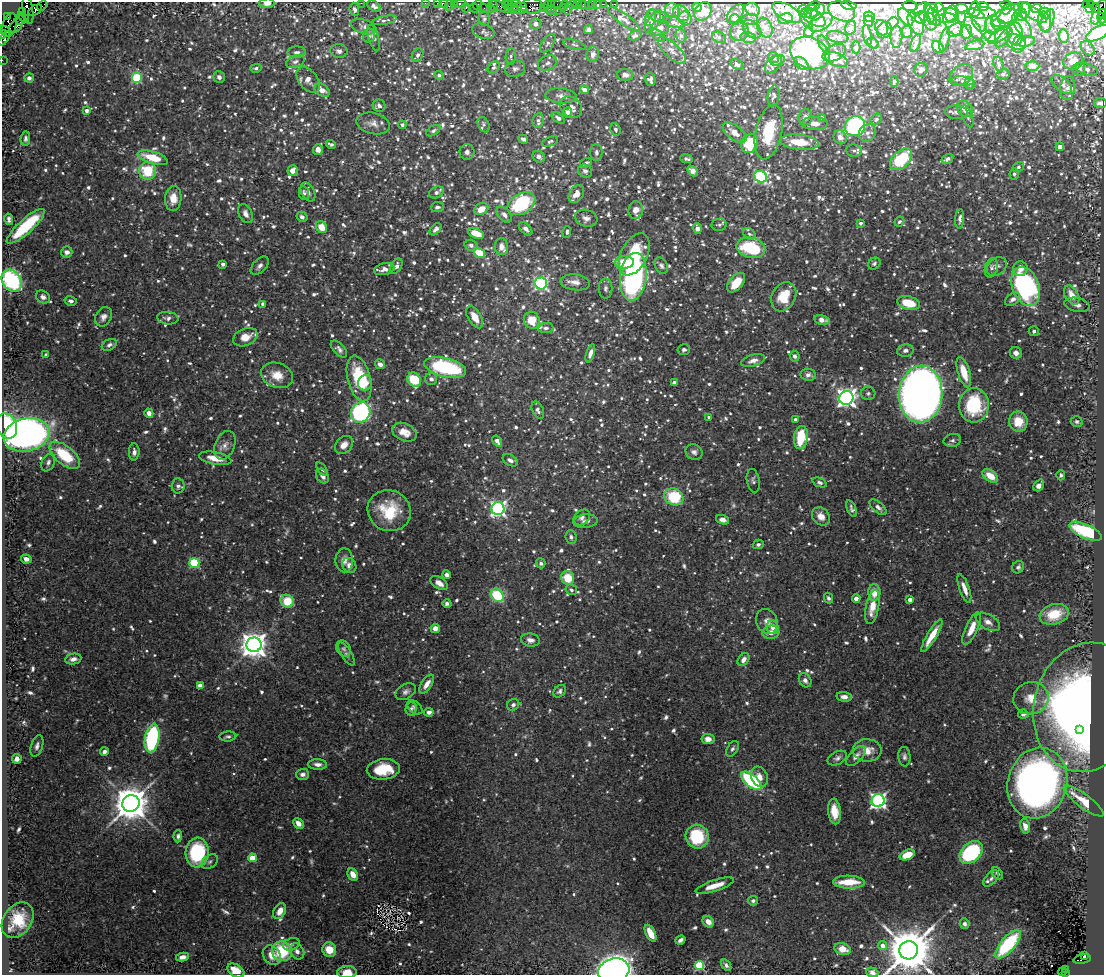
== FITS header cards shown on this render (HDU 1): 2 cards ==
NAXIS1  =                 1102
NAXIS2  =                  973

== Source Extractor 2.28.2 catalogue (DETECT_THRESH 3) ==
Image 1102 x 973 px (HDU 1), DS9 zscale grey, 1 PNG px = 1 image px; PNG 1106 x 977 px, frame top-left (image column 1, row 973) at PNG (2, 2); each listed source drawn as its Kron ellipse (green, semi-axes under 4 px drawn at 4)
Background 2.98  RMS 0.03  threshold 0.0887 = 3 sigma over >= 5 px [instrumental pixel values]
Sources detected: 1466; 1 with non-positive FLUX_AUTO (blend fragments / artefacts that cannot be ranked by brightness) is neither listed nor drawn; of the other 1465, the 500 brightest by FLUX_AUTO listed and drawn (965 fainter detections omitted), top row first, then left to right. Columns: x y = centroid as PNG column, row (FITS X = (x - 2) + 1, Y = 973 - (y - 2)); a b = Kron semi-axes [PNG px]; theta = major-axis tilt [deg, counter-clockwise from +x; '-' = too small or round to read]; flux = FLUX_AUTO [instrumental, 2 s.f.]
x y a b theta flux
267 3 7 4 2 11
361 3 2 2 - 23
425 3 2 2 - 73
437 3 2 2 - 100
444 4 4 3 - 290
454 4 3 2 - 170
460 4 7 3 0 530
506 4 3 3 - 310
509 4 3 2 - 120
515 4 5 2 - 440
552 4 4 2 - 280
557 4 3 2 - 140
565 4 3 2 - 180
573 4 2 2 - 88
593 4 3 3 - 250
598 4 3 3 - 83
603 4 2 2 - 58
615 4 3 3 - 72
1086 4 3 2 - 700
449 5 6 2 72 480
478 5 5 2 - 120
493 5 6 3 -67 120
577 5 3 3 - 210
583 5 5 4 - 370
849 5 7 3 -12 6.6
1008 5 7 3 -11 4.9
1090 5 4 3 - 62
42 6 6 3 37 390
374 6 7 5 -37 7.1
501 6 10 3 -27 870
532 6 11 7 5 1000
548 6 6 2 89 220
588 6 2 2 - 44
813 6 7 3 26 5.8
910 6 7 5 -4 6.7
983 6 6 3 -10 5.6
519 7 7 4 3 1600
543 7 2 2 - 170
563 7 3 2 - 110
466 8 4 2 - 240
474 8 5 3 - 640
485 8 6 2 -34 320
508 8 3 2 - 120
514 8 2 2 - 140
697 8 4 3 - 5.4
961 8 6 4 8 6.4
1036 8 5 4 - 7.2
1096 8 4 3 - 1500
354 9 7 5 -82 6.6
491 9 3 3 - 150
568 9 6 3 80 1500
921 9 8 4 43 9.9
931 9 6 5 - 10
940 9 6 5 - 6.9
975 9 8 6 79 9.3
1007 9 6 3 53 5.1
1089 9 2 2 - 49
28 10 14 5 -81 1200
35 10 8 4 32 1100
519 10 8 3 -1 740
552 10 5 4 - 230
753 10 8 6 -28 8
803 10 5 4 - 6.3
1025 10 8 5 84 6.7
557 11 3 2 - 450
672 11 7 7 - 9.4
703 11 10 8 47 29
842 11 14 9 -21 15
23 12 3 3 - 88
811 12 7 6 - 6.9
818 12 9 5 53 15
1099 12 13 5 65 1900
681 13 9 6 -43 7.4
787 13 16 8 -30 14
982 13 14 6 -3 10
1032 13 17 5 -33 13
735 14 11 6 51 11
929 14 11 3 -76 4.8
952 14 8 7 - 9.1
1010 14 14 7 35 15
1021 14 6 6 - 6.1
1045 14 6 5 - 4.8
1103 14 5 2 - 500
946 15 11 7 16 11
659 16 12 5 -19 6.6
869 16 5 5 - 6
8 17 4 2 - 180
23 17 6 2 -39 510
813 17 13 7 -34 12
906 17 10 5 -53 11
921 17 7 6 - 6.3
934 17 10 5 -59 6.1
484 18 8 5 -77 4.9
650 18 8 5 79 4.7
685 18 7 6 - 6.4
785 18 7 5 8 5.6
961 18 5 4 - 5.2
1005 18 14 8 19 16
1102 18 5 3 - 390
624 19 18 5 -35 11
735 19 5 5 - 7.2
806 19 10 5 -64 5.8
21 20 4 2 - 260
385 20 12 4 11 5
750 20 8 5 2 5.9
1048 20 12 6 68 8
868 21 5 5 - 8.3
979 21 11 7 -72 10
653 22 12 6 57 12
674 22 11 5 -15 8.1
821 22 13 8 31 12
930 22 9 6 -74 6.7
1045 22 10 6 -77 6.7
892 23 6 5 - 8.4
536 24 5 5 - 9.6
916 24 12 7 -62 15
953 24 13 7 -56 11
9 25 12 7 74 1000
993 25 9 8 - 11
999 25 7 5 -14 6.2
16 26 8 5 48 1100
1022 26 14 6 -53 11
364 27 13 7 -18 8
660 28 9 7 24 10
765 28 10 7 -68 7.1
851 28 7 5 73 5.2
882 28 8 6 -62 6
973 28 13 6 -54 13
752 29 11 7 -46 7.9
588 30 4 4 - 6.6
884 30 9 7 58 6.3
955 30 8 6 38 5.4
5 31 7 2 -43 380
483 31 11 7 -20 7
739 32 9 9 - 10
809 32 5 4 - 5
907 32 6 5 - 5
966 32 6 6 - 15
1015 33 12 8 -81 23
1098 33 13 6 29 110
3 34 4 2 - 250
657 35 9 4 -39 4.8
867 35 10 4 -79 5.1
999 35 13 6 36 9.6
369 36 7 6 - 5.1
635 36 7 4 20 5.2
681 36 7 5 -71 6
990 36 6 5 - 71
1064 36 7 4 -86 10
719 37 7 5 -22 4.9
838 37 11 5 -11 7.4
896 37 11 6 -90 6.6
4 38 8 2 53 170
374 38 14 5 -73 8.7
748 38 8 5 -10 6.7
1004 38 11 5 50 5.2
945 39 12 4 76 5
1015 42 11 7 -24 11
1026 42 9 5 12 9.6
548 43 10 6 55 7.5
873 43 6 4 -43 7
916 43 9 4 69 6.2
824 44 9 5 -65 4.8
1019 44 9 6 64 7.4
574 45 11 4 -17 5.1
975 45 9 4 13 11
856 47 6 4 -87 5.3
938 47 7 5 -44 18
1088 48 8 6 -49 6
672 50 18 7 -44 12
339 51 9 6 -8 6.7
296 52 9 5 4 6.8
810 53 20 15 -24 320
834 53 12 7 27 8.5
593 54 7 6 - 10
418 55 7 5 59 5.6
511 56 8 5 86 5.4
773 57 6 5 - 5
2 60 2 2 - 42
778 60 7 5 18 4.8
836 60 12 6 -22 27
1073 61 10 8 20 19
295 62 10 6 21 7.2
547 63 10 7 27 8.6
801 63 8 5 -38 9.2
773 64 11 6 49 7.4
999 64 8 5 -70 5.6
737 65 6 4 -35 5.6
1032 66 7 5 0 10
494 67 7 5 50 5.4
256 68 6 4 16 4.9
515 69 10 8 15 8.8
1079 69 6 6 - 5.1
1087 69 11 5 -18 9.3
921 70 7 6 - 8.5
1003 74 6 5 - 5.2
439 75 4 4 - 5.1
625 75 8 6 -2 8
961 75 13 9 36 18
219 77 6 5 - 7.5
29 78 5 4 - 8.1
137 78 5 5 - 150
650 79 6 5 - 6.3
308 80 15 9 -53 15
894 81 5 4 - 9
963 81 12 4 -8 5.5
969 83 6 4 -76 5.2
1062 84 12 6 -41 8.6
1068 88 12 7 81 7.5
322 90 8 5 -35 15
584 90 4 4 - 14
561 96 16 7 -4 12
774 96 10 6 82 5.7
1100 103 6 5 - 8
379 106 6 6 - 6.5
571 107 12 9 -41 14
965 109 9 7 -48 23
87 110 4 4 - 8.8
567 112 5 4 - 7
956 112 11 7 -3 9.5
967 116 11 5 -71 6.2
806 117 8 7 - 7.5
822 117 4 3 - 5.3
558 118 7 4 -38 6
876 119 6 5 - 5.2
538 120 7 6 - 7
373 123 17 10 -14 15
815 124 13 6 -2 13
402 125 4 4 - 5
484 125 8 5 -64 4.8
855 126 10 10 - 360
616 129 6 5 - 5.3
433 131 8 4 33 5
769 132 28 13 78 77
735 133 14 7 -38 18
867 133 9 8 - 11
840 137 7 6 - 12
25 139 7 4 84 5.7
523 139 5 4 - 6
550 141 8 4 22 5.6
799 142 19 7 -6 49
750 143 10 8 60 100
331 144 5 3 - 5.1
1060 147 4 4 - 18
318 149 5 5 - 13
854 151 7 6 - 5.2
467 152 8 7 - 9.3
596 152 8 6 -89 6.3
539 157 6 5 - 7.8
153 158 16 6 -17 59
687 159 6 3 -8 5.4
901 159 13 8 45 120
947 159 6 4 32 5.5
586 163 6 4 18 6
1018 167 6 4 34 5.5
147 171 8 8 - 80
292 171 5 5 - 18
585 171 7 6 - 7.7
692 171 6 4 -45 12
1014 174 5 4 - 5.1
760 177 6 5 - 280
308 192 10 6 -63 8.6
436 192 8 5 24 6.7
304 193 7 5 -80 5
576 194 10 6 57 24
173 198 12 8 87 25
521 204 15 10 29 180
437 207 6 5 - 6.1
481 209 7 5 27 26
636 210 9 7 83 20
245 214 10 6 -66 10
504 215 9 5 -47 8.1
302 217 6 5 - 6.4
586 218 11 8 -16 11
9 219 6 4 -78 5.7
960 219 10 4 86 7.9
899 221 5 4 - 5.1
861 223 4 3 - 5.7
719 225 7 6 - 5
26 226 24 7 42 120
321 227 6 5 - 35
436 229 7 4 47 7.7
526 229 8 5 -44 7.1
697 229 5 4 - 8.7
567 232 6 3 81 4.7
476 233 8 5 -20 29
749 234 7 5 -37 5.1
471 245 6 5 - 6.1
501 247 8 6 -81 12
751 248 14 10 -12 140
67 252 6 5 - 11
479 253 6 5 - 51
634 254 22 13 63 110
624 262 9 6 3 46
223 264 4 3 - 9.4
874 264 6 5 - 5
260 266 11 6 48 9.1
396 266 9 5 58 9.7
661 266 9 6 -60 6.3
997 267 11 8 39 9.4
991 268 9 6 75 5.9
384 269 10 6 13 11
1020 269 7 7 - 16
633 277 24 13 83 540
12 281 12 9 -53 250
575 282 15 8 -8 17
541 283 6 6 - 390
736 283 11 6 50 39
1026 286 20 13 -69 430
605 288 10 7 90 6.9
1072 295 10 6 -60 26
43 297 7 6 - 9.2
784 297 15 11 62 52
1013 299 8 5 37 7.2
71 301 6 5 - 5.8
909 303 12 6 -13 50
263 304 4 4 - 8.1
1077 305 13 6 -11 12
103 317 10 7 58 11
475 317 12 6 -58 30
168 318 10 6 -6 8.1
532 320 9 8 - 38
822 320 8 4 -12 14
546 328 7 5 8 5.1
1034 331 5 5 - 5.6
245 337 13 8 23 23
109 345 8 5 27 6.1
339 349 10 5 -46 7.4
684 350 6 5 - 4.8
905 350 8 6 9 7.9
590 353 9 4 73 10
1016 353 6 5 - 9.2
46 354 4 3 - 5.4
795 356 5 4 - 6.2
753 360 12 6 16 11
380 364 5 4 - 9.7
445 367 21 9 -14 220
964 372 15 6 -72 39
277 375 16 12 -19 32
808 375 8 6 -6 8.2
359 378 23 11 -75 110
431 379 6 6 - 7.3
414 380 7 6 - 80
365 383 8 7 - 16
674 383 4 4 - 8
868 393 7 6 - 5
921 394 28 22 86 2700
846 398 7 7 - 1000
974 405 17 15 85 130
538 410 9 5 -66 7.7
361 412 10 9 - 370
149 413 5 4 - 11
709 417 4 4 - 4.9
795 419 4 3 - 5.7
1018 421 10 9 - 39
1077 422 6 5 - 5.4
7 426 13 10 -66 230
404 432 13 8 -23 21
27 435 23 16 13 1400
801 437 11 7 83 80
952 440 9 6 12 6
497 441 6 4 -55 11
225 445 15 9 66 14
344 445 10 7 44 18
134 452 8 5 87 8.8
694 452 9 7 -32 8.2
65 455 18 9 -39 98
215 458 16 6 -11 32
510 460 8 5 -28 9
48 462 9 6 66 7.4
322 469 8 4 -50 4.7
1061 475 5 4 - 4.9
323 476 8 6 -56 9.7
990 476 9 5 -34 31
753 481 12 6 -80 6.5
820 482 7 4 -20 5.2
1039 485 6 4 52 9.6
178 486 7 6 - 5.9
674 497 10 8 -27 96
878 507 10 5 -41 7.7
498 509 6 6 - 600
852 509 9 4 -70 5.9
389 511 22 20 -28 85
821 516 10 8 -45 17
582 517 9 7 38 8.3
723 520 6 4 -21 12
585 521 12 6 6 11
1085 531 17 7 -24 170
571 537 7 5 -85 5.5
758 544 5 4 - 5
26 559 5 4 - 12
344 560 12 9 90 15
194 563 5 5 - 150
541 563 5 4 - 6.8
349 565 8 6 -57 11
1018 567 6 5 - 5.3
447 575 4 4 - 8.1
568 578 7 6 - 54
439 583 10 5 -34 15
964 588 15 5 -70 17
571 590 6 5 - 4.9
874 592 8 6 90 29
497 595 7 5 -48 91
828 598 5 4 - 4.8
856 598 4 4 - 11
910 600 4 4 - 10
287 601 7 6 - 61
447 603 4 4 - 5.5
872 607 17 6 78 31
1054 614 15 10 16 58
767 622 13 10 -66 15
988 622 13 7 -30 12
773 627 7 6 - 14
435 628 4 4 - 15
971 629 18 6 66 29
771 632 8 6 6 13
932 636 19 4 59 37
530 640 9 6 -9 11
254 645 7 7 - 2500
344 649 8 7 - 5.5
346 654 13 5 -57 7.2
73 659 8 5 11 8.7
743 660 7 5 53 11
805 680 7 6 - 8.3
427 684 11 5 56 15
200 686 4 4 - 25
560 691 7 5 48 5.4
406 692 11 7 28 8.4
844 697 7 5 -5 12
1031 698 18 16 14 37
513 705 6 5 - 6.5
415 707 8 5 -40 5.7
1087 707 65 53 76 1400
411 709 7 5 88 4.7
429 712 5 4 - 7.3
1023 714 5 4 - 7.3
1079 729 3 3 - 20
228 737 8 5 4 4.7
152 738 14 7 80 270
708 739 6 5 - 13
37 746 11 6 73 8.3
732 749 8 5 57 5.4
867 750 14 11 -1 25
104 752 4 4 - 8.3
856 756 12 6 46 12
904 757 10 6 -85 6.6
837 758 10 6 26 7.3
17 759 5 4 - 13
317 764 9 5 -3 9.4
383 769 16 10 5 64
303 774 6 5 - 7.8
759 777 11 8 -65 16
751 781 12 6 -40 240
1037 783 36 29 73 1300
878 801 6 6 - 600
1084 801 24 6 -37 51
131 803 9 8 - 5500
834 811 13 6 -84 30
298 823 6 4 -45 16
1025 826 7 4 -78 13
178 836 6 4 86 4.9
697 837 12 11 - 95
197 852 15 11 86 160
971 852 13 9 44 250
907 855 8 5 24 39
252 858 4 4 - 50
210 862 9 6 38 6
997 873 7 4 -49 5.2
353 874 6 5 - 19
991 878 10 5 48 7
849 882 16 6 -2 51
715 886 20 5 18 30
753 901 5 5 - 5.6
280 911 8 6 62 18
18 920 19 14 55 73
708 922 6 5 - 17
965 924 5 5 - 5.6
650 933 9 4 -64 27
680 940 5 3 - 7
291 944 8 6 21 6.7
1008 944 17 7 49 160
882 946 4 4 - 15
842 949 8 5 -18 21
329 950 7 6 - 30
909 950 9 9 - 12000
282 951 10 9 - 96
297 951 8 6 -60 9
272 955 10 8 -57 21
1084 955 3 2 - 470
182 957 6 4 11 11
1082 959 9 4 13 1100
726 965 6 4 -55 5.5
699 966 5 4 - 150
1066 969 3 2 - 550
236 970 9 6 -29 35
614 971 16 12 16 1900
347 972 10 6 0 21
872 972 6 4 -20 6.8
1062 972 4 3 - 200
1065 973 3 3 - 230
At the frame edge (FLAGS 8, measured only in part): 21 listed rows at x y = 267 3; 361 3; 425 3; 437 3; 444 4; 454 4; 460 4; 449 5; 28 10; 1103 14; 1102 18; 1098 33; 3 34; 4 38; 2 60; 1100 103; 909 950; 236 970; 614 971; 347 972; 872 972
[965 fainter detections neither listed nor drawn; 1 non-positive-flux detection neither listed nor drawn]